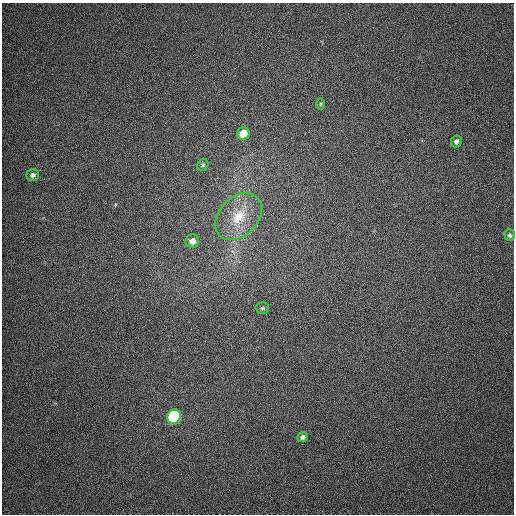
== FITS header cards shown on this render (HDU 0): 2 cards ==
NAXIS1  =                  512
NAXIS2  =                  512

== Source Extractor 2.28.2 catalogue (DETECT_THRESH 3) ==
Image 512 x 512 px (HDU 0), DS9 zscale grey, 1 PNG px = 1 image px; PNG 516 x 516 px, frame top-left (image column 1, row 512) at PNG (2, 3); each listed source drawn as its Kron ellipse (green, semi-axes under 4 px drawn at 4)
Background 323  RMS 6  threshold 18.1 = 3 sigma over >= 5 px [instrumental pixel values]
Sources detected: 11; all 11 listed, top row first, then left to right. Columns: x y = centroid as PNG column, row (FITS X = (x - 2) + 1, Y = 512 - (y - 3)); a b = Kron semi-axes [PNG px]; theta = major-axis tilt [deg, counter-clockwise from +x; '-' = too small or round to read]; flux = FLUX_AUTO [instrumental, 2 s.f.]
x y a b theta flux
320 104 6 4 89 480
243 134 6 6 - 6600
456 141 6 5 - 1100
203 165 6 5 - 680
33 175 6 6 - 1300
239 217 27 19 46 13000
510 235 6 5 - 960
192 241 7 6 - 2700
262 308 7 5 3 790
174 417 7 6 - 55000
303 437 5 5 - 1200